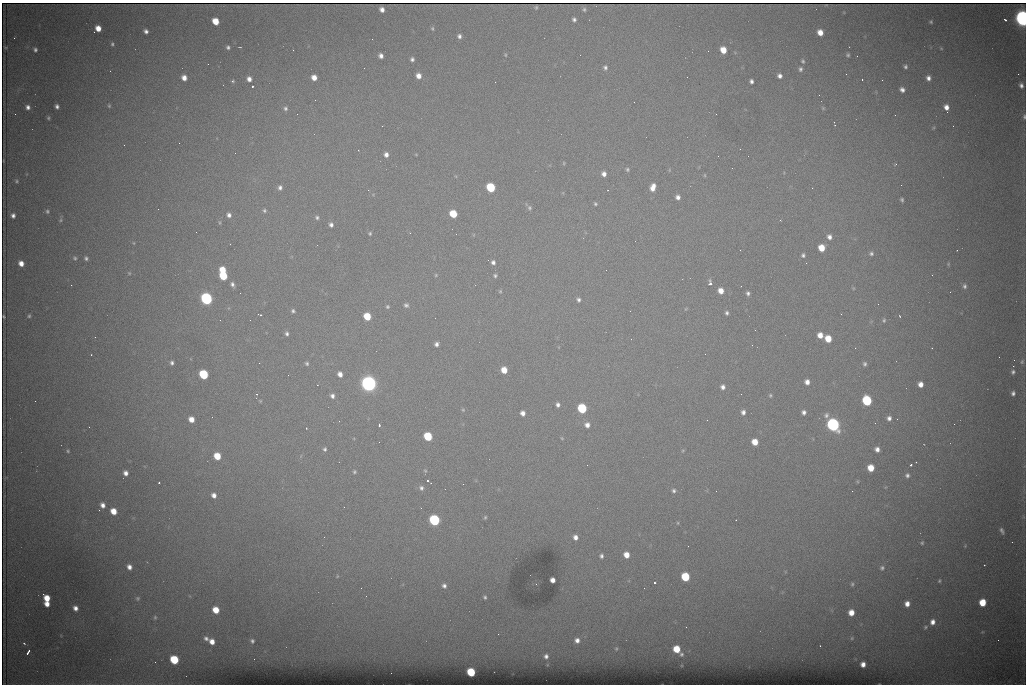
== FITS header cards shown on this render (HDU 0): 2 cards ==
NAXIS1  =                 1024 /fastest changing axis
NAXIS2  =                  682 /next to fastest changing axis

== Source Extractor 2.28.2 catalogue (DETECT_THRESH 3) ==
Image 1024 x 682 px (HDU 0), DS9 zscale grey, 1 PNG px = 1 image px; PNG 1028 x 686 px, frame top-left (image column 1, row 682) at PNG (2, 3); no overlay
Background 4160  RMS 42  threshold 125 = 3 sigma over >= 5 px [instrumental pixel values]
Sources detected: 253; all 253 listed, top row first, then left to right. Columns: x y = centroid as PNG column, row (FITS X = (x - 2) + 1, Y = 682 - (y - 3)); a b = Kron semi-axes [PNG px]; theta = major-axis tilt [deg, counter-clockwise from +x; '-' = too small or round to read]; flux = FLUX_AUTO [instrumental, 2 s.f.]
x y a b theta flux
536 7 3 3 - 3.4e+03
382 9 5 4 - 1.4e+04
584 9 6 5 - 5.3e+03
1023 18 8 6 -79 1.6e+06
574 19 4 4 - 7.1e+03
1005 20 4 2 - 5.6e+03
215 21 6 5 - 5.4e+04
931 22 4 3 - 3.7e+03
98 28 5 5 - 3.0e+04
432 28 5 4 - 3.7e+03
146 31 5 4 - 9.5e+03
820 32 5 5 - 2.9e+04
459 36 5 5 - 8.4e+03
14 38 2 2 - 1.8e+03
112 44 5 4 - 4.3e+03
5 47 3 2 - 1.9e+03
228 47 4 4 - 5.9e+03
941 48 5 3 - 2.4e+03
35 50 4 3 - 6.5e+03
723 50 6 5 - 4.2e+04
505 55 4 4 - 2.9e+03
848 55 4 4 - 4.6e+03
381 56 5 4 - 1.2e+04
857 56 2 2 - 1.5e+03
412 59 4 4 - 6.9e+03
803 61 5 4 - 4.3e+03
208 64 2 2 - 2.8e+03
605 67 6 5 - 6.9e+03
905 67 4 4 - 5.7e+03
800 69 6 5 - 6.4e+03
1018 74 2 2 - 1.5e+04
418 76 5 5 - 2.0e+04
780 76 5 4 - 1.1e+04
314 77 5 5 - 2.3e+04
184 78 5 5 - 2.1e+04
928 78 6 5 - 1.3e+04
249 79 5 5 - 1.5e+04
862 79 3 2 - 4.8e+03
233 81 4 4 - 4.0e+03
751 81 4 4 - 8.2e+03
1021 85 6 5 - 1.0e+04
252 86 3 3 - 8.9e+04
902 90 5 4 - 1.1e+04
57 106 5 4 - 8.3e+03
109 106 5 4 - 3.8e+03
28 107 6 5 - 1.1e+04
946 107 7 5 -78 1.9e+04
285 108 6 6 - 8.0e+03
823 108 6 4 -45 3.6e+03
947 112 2 2 - 3.1e+03
297 114 3 2 - 2.5e+03
1024 117 7 4 -90 5.9e+03
48 118 5 4 - 3.9e+03
834 124 6 2 -76 3.1e+03
382 126 2 2 - 1.8e+03
179 143 2 2 - 3.9e+03
124 145 2 2 - 2.0e+03
740 149 2 2 - 2.9e+03
358 150 2 2 - 2.1e+03
235 153 2 2 - 1.3e+03
416 154 5 3 - 2.2e+03
386 155 6 5 - 1.3e+04
564 163 5 3 - 2.8e+03
896 164 5 4 - 3.2e+03
627 169 6 5 - 5.2e+03
604 174 6 6 - 1.4e+04
705 175 5 3 - 2.7e+03
16 181 5 4 - 4.3e+03
901 185 2 2 - 1.6e+03
280 187 6 5 - 9.1e+03
491 187 6 5 - 1.8e+05
653 187 9 6 73 2.5e+04
812 188 2 2 - 4.0e+03
368 190 3 2 - 9.1e+03
678 197 5 5 - 1.2e+04
902 200 4 3 - 4.8e+03
595 204 5 5 - 4.6e+03
529 208 6 6 - 6.0e+03
264 210 5 4 - 4.8e+03
47 211 5 5 - 4.9e+03
453 214 6 5 - 8.4e+04
229 215 6 5 - 1.0e+04
13 216 5 4 - 9.9e+03
317 217 6 5 - 5.8e+03
61 220 6 5 - 3.9e+03
780 220 3 3 - 2.9e+03
331 225 6 5 - 9.4e+03
370 233 6 5 - 4.3e+03
829 237 6 5 - 1.3e+04
134 243 5 3 - 2.6e+03
822 248 6 5 - 4.8e+04
957 250 2 2 - 2.1e+03
871 254 6 5 - 6.4e+03
803 255 5 5 - 6.3e+03
75 258 6 4 -50 4.6e+03
86 258 4 4 - 5.9e+03
493 262 7 6 - 1.1e+04
21 263 5 4 - 2.1e+04
806 263 2 2 - 1.2e+03
948 264 5 4 - 3.0e+03
223 270 6 5 - 5.0e+04
606 270 2 2 - 1.2e+03
129 273 5 4 - 3.2e+03
436 275 4 4 - 2.9e+03
495 275 5 5 - 5.0e+03
932 275 2 2 - 1.2e+03
223 276 6 5 - 1.1e+05
710 283 8 5 90 8.4e+03
232 284 6 4 -68 8.4e+03
71 285 2 2 - 7.2e+03
965 286 7 6 - 8.2e+03
500 291 5 4 - 3.3e+03
721 291 6 5 - 2.7e+04
748 293 5 4 - 7.3e+03
206 299 6 6 - 6.8e+05
578 300 5 5 - 7.2e+03
878 304 2 2 - 1.2e+03
406 305 7 6 - 7.1e+03
387 307 4 4 - 4.4e+03
293 311 5 5 - 5.7e+03
727 313 5 4 - 6.4e+03
841 314 3 2 - 2.6e+03
260 315 4 2 - 4.6e+03
4 316 3 2 - 3.0e+03
29 316 5 4 - 4.7e+03
367 316 6 5 - 7.7e+04
900 316 3 2 - 2.2e+03
884 320 7 5 68 5.6e+03
755 330 2 2 - 1.6e+03
287 333 5 4 - 7.1e+03
820 335 5 5 - 2.5e+04
828 339 6 5 - 5.2e+04
436 344 5 4 - 1.0e+04
752 345 2 2 - 4.6e+03
91 355 3 2 - 1.5e+03
1014 360 3 2 - 2.5e+03
1022 362 7 5 73 5.1e+03
172 363 5 4 - 7.5e+03
259 363 2 2 - 1.9e+03
307 363 5 5 - 5.4e+03
865 364 5 5 - 6.0e+03
1013 366 2 2 - 2.2e+04
504 370 5 5 - 4.1e+04
1013 372 6 5 - 6.8e+03
204 374 6 5 - 2.1e+05
340 374 5 4 - 1.7e+04
288 375 2 2 - 1.6e+03
807 382 5 5 - 1.6e+04
369 384 8 7 - 1.5e+06
920 384 5 5 - 2.0e+04
723 387 6 5 - 1.1e+04
1013 393 6 5 - 8.5e+03
256 394 3 3 - 3.2e+03
770 395 5 4 - 3.9e+03
332 396 6 5 - 1.0e+04
35 401 2 2 - 1.6e+03
260 401 4 3 - 2.8e+03
867 401 6 6 - 2.5e+05
558 405 5 4 - 9.2e+03
582 408 6 5 - 2.1e+05
463 410 5 5 - 3.5e+03
743 412 5 5 - 1.1e+04
804 412 5 4 - 9.9e+03
523 413 5 4 - 1.5e+04
826 415 8 7 - 9.0e+03
889 418 5 5 - 1.1e+04
191 419 5 5 - 2.7e+04
339 421 2 2 - 1.4e+03
875 423 2 2 - 1.7e+03
954 424 2 2 - 9.2e+03
379 425 4 2 - 6.7e+03
587 425 6 6 - 1.5e+04
833 425 7 6 - 9.1e+05
306 428 3 2 - 1.7e+03
428 436 6 5 - 1.4e+05
562 438 5 4 - 2.6e+03
755 442 5 5 - 4.0e+04
325 449 5 5 - 6.0e+03
877 449 5 5 - 1.4e+04
683 450 5 3 - 2.8e+03
68 451 4 3 - 3.3e+03
217 456 6 5 - 6.1e+04
916 462 2 2 - 2.1e+03
587 465 2 2 - 3.5e+03
911 465 3 3 - 5.5e+03
871 468 6 5 - 4.9e+04
425 471 5 4 - 3.8e+03
354 472 5 4 - 4.4e+03
125 473 5 4 - 1.4e+04
907 475 5 5 - 7.4e+03
428 481 4 3 - 6.5e+03
857 481 5 3 - 2.8e+03
159 483 3 2 - 5.8e+03
463 484 2 2 - 1.4e+03
421 488 7 6 - 8.6e+03
674 491 5 5 - 6.5e+03
716 491 2 2 - 2.1e+03
852 491 2 2 - 1.4e+03
214 495 6 5 - 1.6e+04
103 505 5 4 - 1.4e+04
344 507 2 2 - 4.1e+03
114 511 6 5 - 3.9e+04
485 517 5 4 - 3.6e+03
434 520 6 6 - 4.2e+05
736 520 2 2 - 1.9e+03
678 523 5 3 - 2.6e+03
1002 531 9 5 -64 8.4e+03
575 537 5 5 - 1.4e+04
922 543 5 4 - 4.2e+03
965 546 5 3 - 2.4e+03
626 555 6 5 - 3.1e+04
601 556 6 6 - 7.5e+03
984 565 3 2 - 2.6e+03
129 567 6 5 - 1.6e+04
882 568 7 7 - 8.6e+03
337 576 5 4 - 2.8e+03
685 577 6 5 - 1.4e+05
552 580 4 4 - 1.7e+04
939 581 5 4 - 3.9e+03
654 583 3 3 - 9.9e+04
536 584 2 2 - 1.2e+03
852 584 6 4 89 4.9e+03
444 586 6 5 - 8.9e+03
43 594 3 2 - 1.0e+04
485 597 4 3 - 4.4e+03
47 598 6 5 - 4.1e+04
138 598 6 6 - 6.4e+03
982 602 6 5 - 7.0e+04
47 604 5 4 - 2.1e+04
907 604 6 6 - 2.1e+04
75 608 6 5 - 1.5e+04
216 610 6 5 - 4.8e+04
851 613 5 5 - 3.2e+04
155 617 7 5 76 5.1e+03
932 622 7 6 - 1.9e+04
925 627 7 5 37 5.8e+03
982 632 5 3 - 2.5e+03
206 638 6 5 - 8.9e+03
852 638 5 4 - 3.5e+03
577 640 5 4 - 1.3e+04
998 640 2 2 - 9.7e+02
252 641 4 4 - 5.7e+03
212 642 5 5 - 2.4e+04
24 643 5 4 - 3.5e+03
616 649 4 4 - 2.6e+03
677 649 6 5 - 6.6e+04
28 652 5 3 - 8.2e+03
681 654 3 3 - 4.2e+03
546 656 4 4 - 7.7e+03
254 659 2 2 - 5.1e+03
174 660 6 5 - 1.5e+05
863 664 5 4 - 1.8e+04
471 672 6 5 - 1.4e+05
At the frame edge (FLAGS 8, measured only in part): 2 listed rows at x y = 1023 18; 1024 117

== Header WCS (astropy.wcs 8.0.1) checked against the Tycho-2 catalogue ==
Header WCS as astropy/WCSLIB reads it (CRVAL/CRPIX/CD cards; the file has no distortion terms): RA---TAN/DEC--TAN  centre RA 07:06:07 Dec +31:10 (106.53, +31.16 deg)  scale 1.44 arcsec/px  FOV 24.5' x 16.3'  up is -93 deg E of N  parity flipped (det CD > 0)
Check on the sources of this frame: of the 60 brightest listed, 8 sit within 2.2 arcsec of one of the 15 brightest Tycho-2 stars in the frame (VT <= 12.35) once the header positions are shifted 0.21 arcsec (0.11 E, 0.18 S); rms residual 0.86 arcsec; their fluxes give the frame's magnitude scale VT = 25.10 - 2.5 log10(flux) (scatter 0.25 mag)
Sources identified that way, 8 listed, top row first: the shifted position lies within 2.2 arcsec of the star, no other Tycho-2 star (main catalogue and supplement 1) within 4.4 arcsec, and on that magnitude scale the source's flux lands within +1.5 / -3 mag of the star's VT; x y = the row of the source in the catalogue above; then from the Tycho-2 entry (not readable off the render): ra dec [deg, ICRS J2000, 3 dp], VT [Tycho-2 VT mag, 2 dp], TYC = Tycho-2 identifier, HIP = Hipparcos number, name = IAU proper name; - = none
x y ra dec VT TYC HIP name
491 187 106.458 +31.151 12.35 2438-728-1 - -
204 374 106.551 +31.041 11.84 2438-663-1 - -
369 384 106.552 +31.106 9.20 2438-180-1 - -
867 401 106.550 +31.305 11.61 2438-184-1 - -
582 408 106.559 +31.192 11.79 2438-1039-1 - -
833 425 106.562 +31.292 10.01 2438-106-1 - -
434 520 106.614 +31.135 11.36 2438-550-1 - -
471 672 106.684 +31.152 11.76 2438-931-1 - -